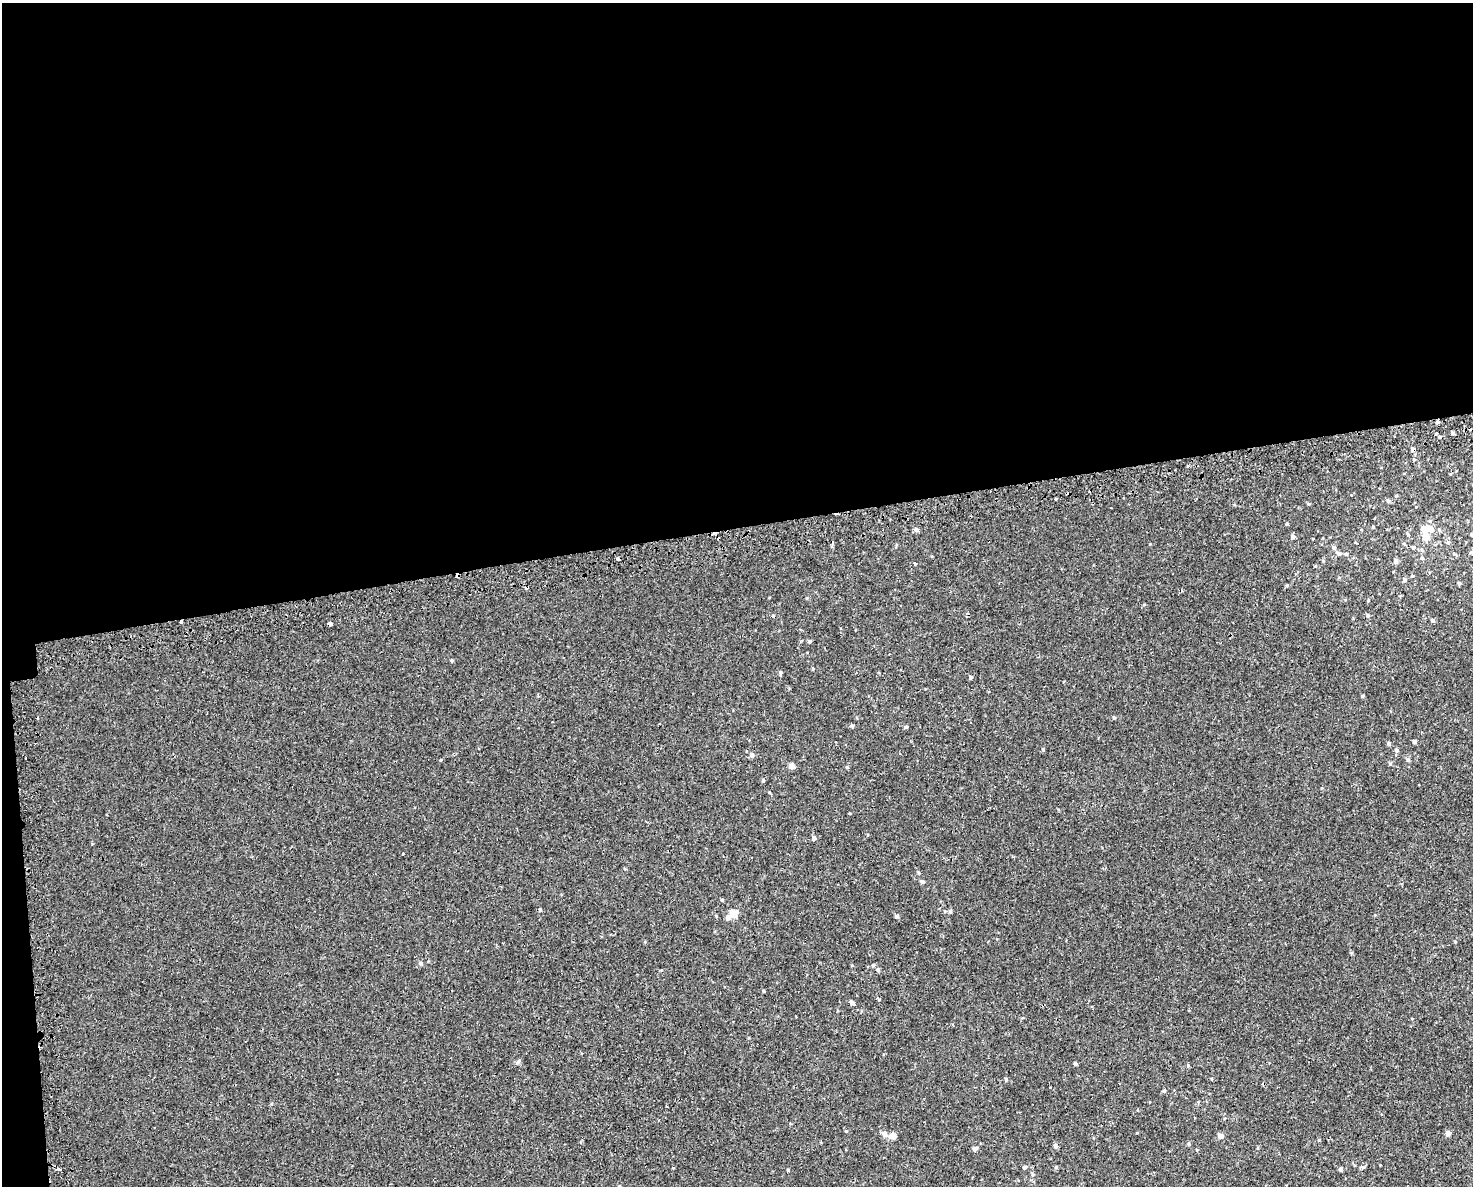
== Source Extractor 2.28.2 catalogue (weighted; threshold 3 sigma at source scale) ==
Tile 1 of 3 x 4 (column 1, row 1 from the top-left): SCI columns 94-1564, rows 3590-4773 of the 4556 x 4811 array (HDU 1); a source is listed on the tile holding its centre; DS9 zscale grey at full resolution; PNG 1475 x 1188 px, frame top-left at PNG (2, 3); no overlay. Shown black and unused: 45% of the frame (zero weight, under 2 of 3 exposures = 3% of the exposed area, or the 3 px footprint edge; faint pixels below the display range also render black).
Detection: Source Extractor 2.28.2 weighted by HDU 2 'WHT'; one run over the whole footprint, this tile lists its part. Background 5.66e-04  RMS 0.0026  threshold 0.0117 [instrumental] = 3 sigma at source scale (4.5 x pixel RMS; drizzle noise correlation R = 1.50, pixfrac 1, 0.0396/0.0396 arcsec/px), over >= 5 px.
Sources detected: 96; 5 cosmic-ray / hot-pixel residue — not listed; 1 inside a brighter listed object's ellipse — not listed separately; the other 90 listed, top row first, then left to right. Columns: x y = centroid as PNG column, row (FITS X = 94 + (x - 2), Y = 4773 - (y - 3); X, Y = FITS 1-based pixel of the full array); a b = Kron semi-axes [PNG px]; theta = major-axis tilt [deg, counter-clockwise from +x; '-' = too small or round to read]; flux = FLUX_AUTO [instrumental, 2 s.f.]
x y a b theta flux
1437 422 4 4 - 0.51
1453 433 4 3 - 0.44
1440 437 5 4 - 0.68
1414 460 5 3 - 0.23
1450 474 4 2 - 0.18
1396 496 4 4 - 0.26
1056 499 3 2 - 0.3
1388 501 6 5 - 0.36
1309 504 5 3 - 0.26
1287 524 4 3 - 0.32
1424 529 7 6 - 2.8
1431 529 7 6 - 1.9
916 530 5 4 - 0.95
1293 537 5 5 - 0.6
1425 537 6 5 - 2.7
1448 542 5 3 - 0.26
1404 544 5 3 - 0.24
1334 547 6 5 - 0.59
1413 547 4 4 - 0.31
1422 550 5 3 - 0.28
1339 553 8 5 -21 0.56
1422 558 5 4 - 0.31
618 559 4 3 - 1.4
1396 561 5 4 - 0.99
915 564 4 3 - 1.3
1412 576 4 3 - 0.21
1405 580 5 5 - 0.57
1459 583 4 4 - 0.32
1368 600 4 3 - 0.19
1368 615 5 5 - 0.38
773 616 4 4 - 0.27
1432 620 5 4 - 0.41
181 622 3 3 - 2.2
330 624 4 3 - 4.7
809 641 4 4 - 0.38
452 660 4 3 - 0.3
781 673 5 4 - 0.43
970 677 4 4 - 0.5
1362 696 4 3 - 0.35
1114 718 5 4 - 0.27
906 727 4 4 - 0.4
1414 742 4 4 - 0.68
1389 743 5 4 - 0.48
1043 749 5 4 - 0.31
1396 750 5 5 - 0.55
752 755 6 6 - 0.76
441 760 3 3 - 0.25
1408 760 6 4 0 0.31
1390 764 5 4 - 0.29
791 766 5 5 - 1.5
847 767 4 4 - 0.23
763 780 4 3 - 0.5
814 838 5 5 - 0.64
403 853 3 2 - 0.38
919 873 5 3 - 0.28
922 882 5 4 - 0.57
722 900 4 4 - 0.28
540 910 5 4 - 0.32
945 911 5 4 - 0.25
950 911 5 4 - 0.36
733 914 7 7 - 2.9
716 916 4 4 - 0.26
897 916 4 4 - 0.59
728 918 6 5 - 0.89
421 963 6 5 - 0.39
873 965 5 4 - 0.32
878 970 6 5 - 0.49
763 991 4 3 - 0.25
879 999 3 3 - 0.65
852 1003 5 4 - 0.94
518 1062 9 4 57 0.45
1075 1063 5 3 - 0.37
1188 1065 5 4 - 0.28
1211 1079 4 2 - 0.22
1006 1080 6 3 -90 0.27
1164 1091 5 4 - 0.35
846 1131 4 4 - 0.27
1448 1133 5 4 - 1.4
885 1134 6 5 - 1.4
892 1136 8 8 - 1.4
1220 1136 5 5 - 1.2
1189 1144 5 3 - 0.26
1055 1146 6 5 - 0.58
975 1148 6 5 - 0.62
1024 1167 5 4 - 0.43
1056 1167 4 4 - 0.32
1363 1167 6 5 - 0.42
59 1169 4 3 - 4.4
1340 1169 5 5 - 0.41
788 1170 3 3 - 0.23
Overlapping masked pixels (flux is a lower limit): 4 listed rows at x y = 1437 422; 618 559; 181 622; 330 624
Unlisted compact peaks at least as high as the median listed source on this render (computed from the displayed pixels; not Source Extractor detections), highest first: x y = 852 726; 769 792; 1150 544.